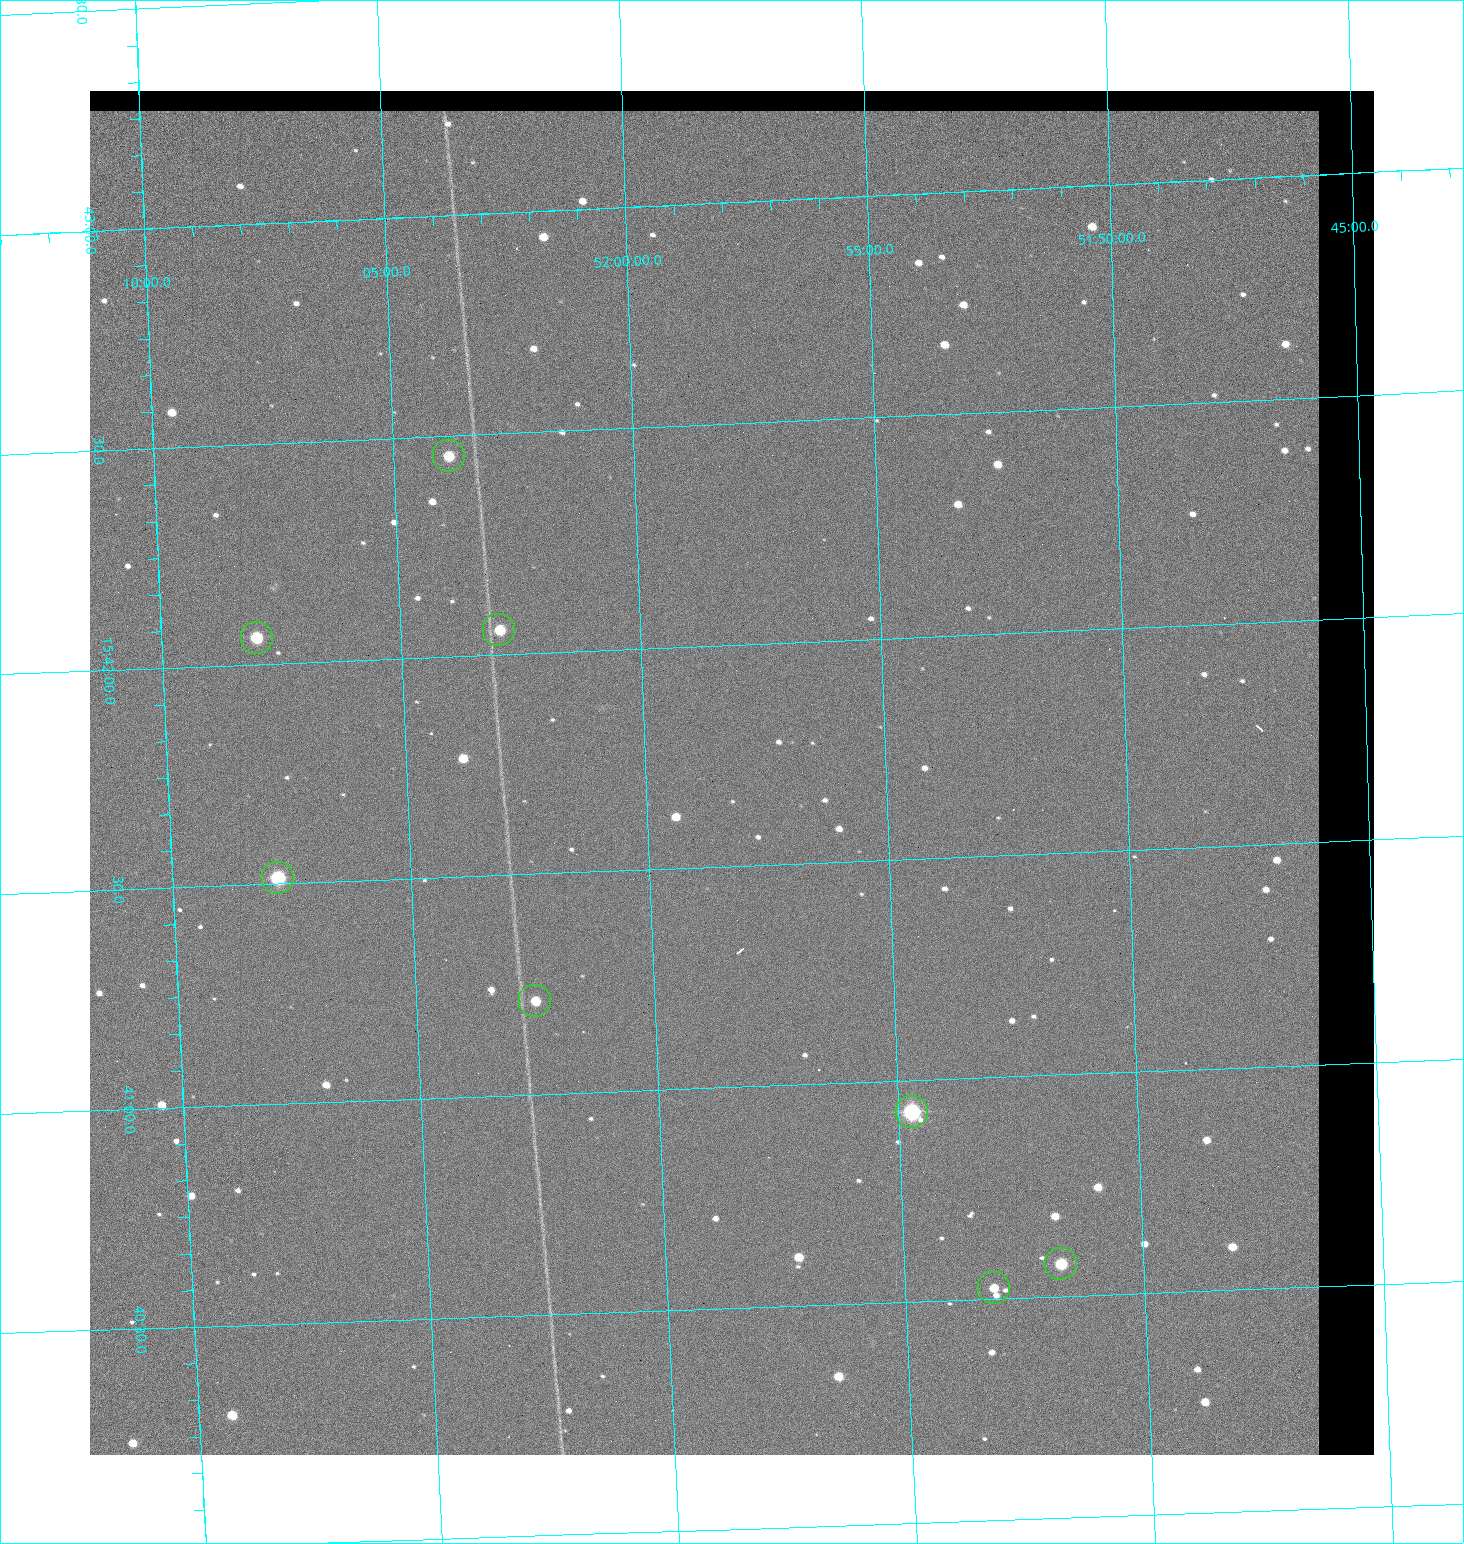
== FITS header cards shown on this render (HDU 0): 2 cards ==
NAXIS1  =                 1284 / length of data axis 1
NAXIS2  =                 1364 / length of data axis 2

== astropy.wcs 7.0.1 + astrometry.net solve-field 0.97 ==
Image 1284 x 1364 px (HDU 0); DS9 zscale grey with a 90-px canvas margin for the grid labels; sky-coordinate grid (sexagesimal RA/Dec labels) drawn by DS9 from the SOLVED WCS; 8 Tycho-2 reference stars matched to detected sources circled (green)
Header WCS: RA---TAN/DEC--TAN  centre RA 15:41:43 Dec +51:58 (235.43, +51.97 deg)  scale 1.26 arcsec/px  FOV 26.9' x 28.5'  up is +92 deg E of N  parity flipped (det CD > 0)
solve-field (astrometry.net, Tycho-2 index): VERIFIED the header's WCS against the Tycho-2 star catalogue (8 matches, 0 conflicts) and refined it, rather than solving blind
Solved WCS: RA---TAN-SIP/DEC--TAN-SIP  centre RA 15:41:43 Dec +51:58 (235.43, +51.97 deg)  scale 1.25 arcsec/px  FOV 26.8' x 28.5'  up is +92 deg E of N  parity flipped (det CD > 0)
The solver's refit moves the header's centre by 0.37 arcsec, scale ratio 0.9968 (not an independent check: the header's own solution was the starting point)
Tycho-2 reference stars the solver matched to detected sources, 8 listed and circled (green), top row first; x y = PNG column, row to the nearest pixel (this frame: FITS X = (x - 90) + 1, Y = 1364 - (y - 91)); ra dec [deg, ICRS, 3 dp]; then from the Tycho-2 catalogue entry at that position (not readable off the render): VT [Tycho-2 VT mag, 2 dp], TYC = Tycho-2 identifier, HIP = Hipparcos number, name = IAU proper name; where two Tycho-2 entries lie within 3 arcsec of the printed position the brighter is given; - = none
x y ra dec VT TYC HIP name
449 456 235.614 +52.064 11.61 3489-1132-1 - -
499 630 235.514 +52.049 11.19 3489-1407-1 - -
257 638 235.515 +52.133 11.12 3489-1380-1 - -
278 878 235.378 +52.130 9.31 3489-1322-1 76850 -
535 1001 235.303 +52.042 11.52 3489-958-1 - -
912 1112 235.232 +51.912 9.59 3489-824-1 - -
1061 1264 235.143 +51.862 10.97 3489-1016-1 - -
994 1288 235.131 +51.886 12.29 3489-908-1 - -